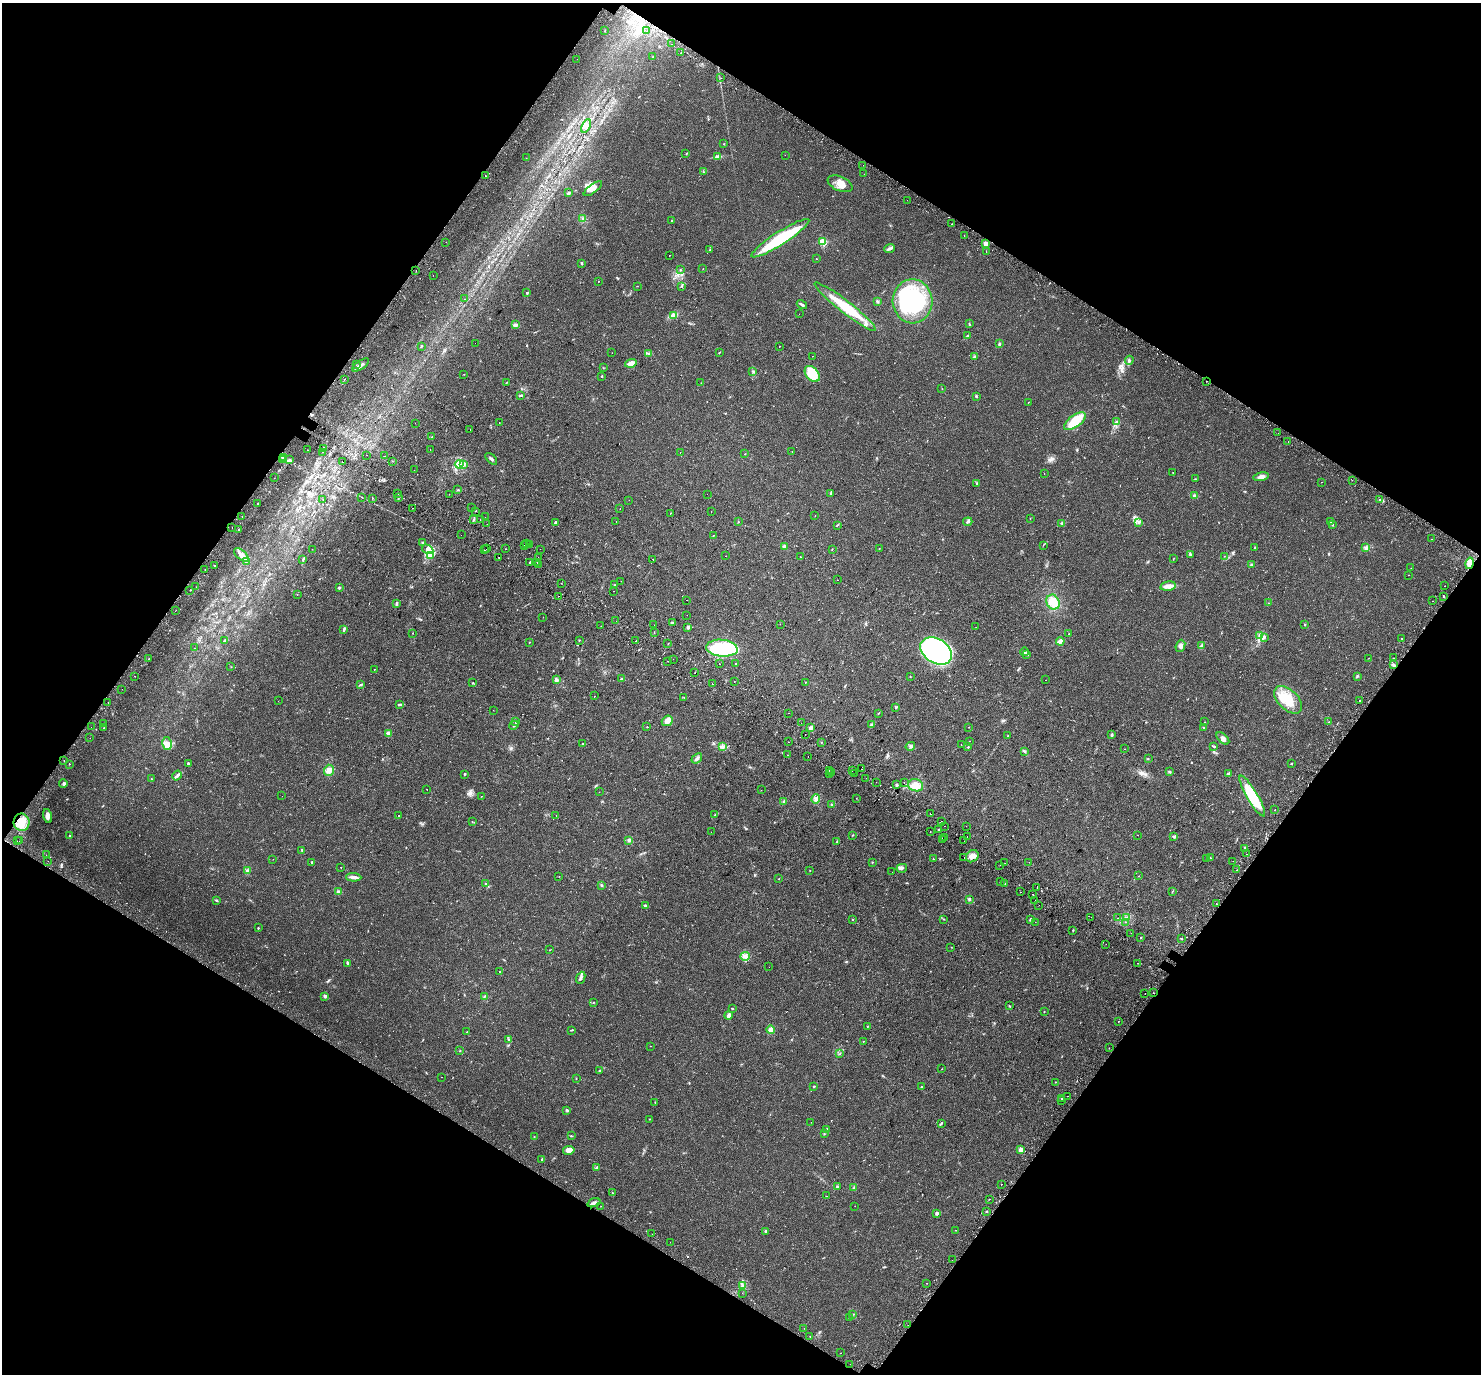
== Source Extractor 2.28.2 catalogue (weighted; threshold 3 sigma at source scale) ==
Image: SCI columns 78-5993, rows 350-5836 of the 6063 x 6123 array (HDU 1 of 3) = the unmasked area's bounding box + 8 px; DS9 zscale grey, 4 x 4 block average (1 PNG px = mean of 4 x 4 image px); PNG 1483 x 1376 px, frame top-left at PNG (2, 3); each listed source drawn as its Kron ellipse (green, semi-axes under 4 px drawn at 4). Shown black and unused: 48% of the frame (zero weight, under 2 of 3 exposures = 5% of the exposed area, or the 3 px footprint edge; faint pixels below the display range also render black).
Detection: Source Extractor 2.28.2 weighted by HDU 2 'WHT'. Background 0.0333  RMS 0.0039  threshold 0.0174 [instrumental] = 3 sigma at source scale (4.5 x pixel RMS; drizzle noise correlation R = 1.50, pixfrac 1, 0.0396/0.0396 arcsec/px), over >= 5 px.
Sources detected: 638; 4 too faint to see at this stretch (4 x 4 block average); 2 inside a brighter object's white glare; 59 cosmic-ray / hot-pixel residue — neither listed nor drawn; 13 coinciding with a brighter row at this scale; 17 inside a brighter listed object's ellipse — not listed separately; of the other 543, all 500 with FLUX_AUTO >= 0.393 (the completeness limit of this list) listed and drawn (43 fainter detections not listed), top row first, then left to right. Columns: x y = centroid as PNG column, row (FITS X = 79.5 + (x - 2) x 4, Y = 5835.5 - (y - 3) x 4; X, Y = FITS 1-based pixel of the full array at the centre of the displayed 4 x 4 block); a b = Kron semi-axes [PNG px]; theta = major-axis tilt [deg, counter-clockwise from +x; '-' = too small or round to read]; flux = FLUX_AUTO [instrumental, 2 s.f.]
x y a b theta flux
605 30 2 2 - 0.76
647 31 2 2 - 1.2
671 44 2 2 - 1.2
681 53 2 2 - 3.3
653 57 2 2 - 1.3
577 59 2 2 - 0.89
721 78 2 2 - 1.3
586 126 7 4 62 11
724 144 2 2 - 0.94
686 154 2 2 - 0.88
785 155 2 2 - 0.4
718 157 4 3 - 11
526 158 2 2 - 0.52
863 165 2 2 - 0.46
703 172 2 2 - 1
864 174 2 2 - 0.41
485 176 2 2 - 14
840 184 13 7 -24 22
593 189 11 3 37 8.4
569 193 2 2 - 3.6
907 200 2 2 - 0.4
582 219 2 2 - 1.4
671 221 2 2 - 1.2
952 224 2 2 - 0.57
964 236 2 2 - 1.8
780 238 34 6 33 120
446 242 2 2 - 0.81
823 242 2 2 - 130
986 243 2 2 - 43
890 248 5 3 - 4.9
710 250 2 2 - 1.8
986 251 2 2 - 0.67
669 255 2 2 - 1.4
816 259 2 2 - 0.73
582 264 3 2 - 1.5
703 268 2 2 - 0.59
680 270 2 2 - 0.9
416 271 2 2 - 1.1
433 275 2 2 - 0.45
598 281 2 2 - 0.61
637 286 2 2 - 0.71
681 286 3 2 - 1.4
527 293 2 2 - 2.4
464 299 2 2 - 1
877 301 3 2 - 2.5
913 301 22 20 -88 240
802 305 5 2 - 3.9
845 307 38 6 -38 86
799 314 2 2 - 1.2
674 316 4 2 - 3.7
969 324 3 2 - 1.6
515 325 3 2 - 1.8
967 336 3 2 - 2.1
475 343 2 2 - 1.3
999 344 3 2 - 3
421 346 3 2 - 1.3
779 346 2 2 - 1.1
719 352 2 2 - 1.1
612 353 2 2 - 0.54
649 354 2 2 - 1.7
813 356 2 2 - 2.2
974 356 3 2 - 2.2
1129 360 4 2 - 3.4
631 363 6 4 19 12
356 365 2 2 - 0.84
361 365 10 2 35 7.7
603 368 2 2 - 0.54
753 371 2 2 - 1.5
464 374 2 2 - 0.53
812 374 9 6 -50 52
602 376 2 2 - 1.4
344 379 2 2 - 1.2
1206 381 2 2 - 4.4
506 383 2 2 - 1.1
701 383 2 2 - 1.1
942 388 2 2 - 0.46
521 395 4 2 - 2.3
976 396 3 2 - 2.7
1028 402 2 2 - 0.61
1075 421 13 6 35 55
499 422 2 2 - 0.48
1116 422 3 2 - 2.7
415 423 2 2 - 0.91
470 430 2 2 - 1.8
1278 433 2 2 - 4.7
432 437 2 2 - 1.1
1288 442 2 2 - 0.75
324 449 3 2 - 2.7
308 450 2 2 - 0.58
430 450 2 2 - 0.48
323 452 2 2 - 2.4
680 452 2 2 - 1.7
792 452 2 2 - 1.1
745 454 2 2 - 1.1
366 455 2 2 - 1.8
385 456 2 2 - 3.5
283 457 2 2 - 1.9
289 459 2 2 - 1.6
491 459 7 2 -45 3.9
283 460 2 2 - 4.2
392 461 2 2 - 0.7
342 462 2 2 - 5.7
459 464 4 3 - 6.8
463 465 3 2 - 3
414 470 2 2 - 2.3
1044 473 2 2 - 0.81
1173 473 2 2 - 0.98
1261 477 8 3 12 11
274 478 2 2 - 0.52
1195 479 2 2 - 0.93
1352 480 2 2 - 0.49
1322 482 2 2 - 0.49
977 483 2 2 - 1.3
458 490 3 2 - 1.3
830 493 3 2 - 1.9
398 494 2 2 - 1.4
449 494 2 2 - 1.9
707 494 2 2 - 0.58
1194 495 3 2 - 2.2
362 497 2 2 - 0.57
398 497 2 2 - 1.9
372 498 2 2 - 1
323 500 2 2 - 2.4
629 500 2 2 - 0.43
1379 500 2 2 - 1.1
257 504 2 2 - 2
472 507 2 2 - 0.96
412 508 2 2 - 0.53
620 509 2 2 - 0.65
475 511 2 2 - 0.78
711 511 2 2 - 0.7
670 513 2 2 - 2.9
815 516 2 2 - 0.41
242 517 2 2 - 1.2
485 517 2 2 - 18
1030 519 2 2 - 0.55
474 520 3 2 - 2
480 520 2 2 - 2.7
616 522 2 2 - 1.1
738 522 2 2 - 1
968 522 5 2 - 3.1
1139 522 3 2 - 1.3
1331 522 3 2 - 4
555 523 3 2 - 2.9
1062 523 2 2 - 1.8
487 524 2 2 - 0.83
837 525 2 2 - 1.3
1333 525 2 2 - 1.6
232 528 2 2 - 1.6
239 529 2 2 - 1.5
461 535 2 2 - 0.83
713 535 3 2 - 0.93
1432 539 2 2 - 7.3
423 543 2 2 - 15
526 543 2 2 - 1.7
529 544 2 2 - 2.2
524 545 2 2 - 0.57
1043 545 2 2 - 0.6
785 546 2 2 - 25
1255 548 3 2 - 1.4
1365 548 4 3 - 3.7
312 549 2 2 - 1.1
428 549 6 3 -32 7
487 549 2 2 - 2.2
506 549 2 2 - 5.5
540 549 2 2 - 1.3
832 549 2 2 - 0.68
879 549 2 2 - 0.72
484 550 2 2 - 1.2
1190 554 3 2 - 2.3
241 555 9 4 -40 13
430 555 4 3 - 5.8
726 556 2 2 - 0.64
1224 556 2 2 - 0.5
499 557 2 2 - 6.8
538 557 2 2 - 2.5
800 557 2 2 - 2.9
1174 558 2 2 - 0.58
653 559 2 2 - 3.4
303 560 3 2 - 2.1
246 562 2 2 - 1.4
530 563 2 2 - 3.2
537 563 2 2 - 3.7
1470 563 6 4 76 16
539 564 2 2 - 2.7
1251 565 2 2 - 1
214 566 2 2 - 5.5
1411 568 2 2 - 1.6
205 569 2 2 - 1.6
1408 575 2 2 - 1.1
838 580 2 2 - 0.46
621 581 2 2 - 0.45
561 583 2 2 - 1.4
615 585 2 2 - 1.2
1168 586 8 4 10 11
1445 586 2 2 - 1
196 587 2 2 - 0.69
339 588 2 2 - 6.3
190 590 2 2 - 2.6
613 591 2 2 - 0.39
297 594 2 2 - 1.6
558 596 2 2 - 6.2
1444 597 2 2 - 1.1
687 600 2 2 - 1.5
1432 601 2 2 - 5.7
1053 602 8 6 -61 31
396 603 4 2 - 3.3
1269 603 2 2 - 0.6
175 611 2 2 - 1
687 615 2 2 - 0.43
543 617 2 2 - 1.8
616 621 2 2 - 2.3
672 623 4 2 - 2.6
780 624 2 2 - 0.57
654 625 2 2 - 0.44
1305 625 2 2 - 1.5
601 626 2 2 - 0.74
688 627 4 3 - 4.3
976 627 2 2 - 0.72
344 629 3 2 - 2.3
654 632 2 2 - 0.66
413 633 2 2 - 0.81
1069 633 2 2 - 0.71
1260 636 3 3 - 3.1
1264 637 4 2 - 2.7
1402 638 2 2 - 1.6
579 640 2 2 - 1
224 641 3 2 - 1.9
636 641 2 2 - 4.4
1060 641 4 3 - 10
529 642 2 2 - 1.4
668 644 2 2 - 0.66
1201 645 2 2 - 1.1
1180 646 6 4 67 7.5
194 648 2 2 - 0.99
722 648 16 8 -6 150
936 651 17 12 -31 630
1025 652 4 2 - 2.5
1027 655 4 2 - 2.9
1369 658 2 2 - 0.44
1393 658 2 2 - 0.65
149 659 2 2 - 1
673 659 2 2 - 0.51
668 661 2 2 - 0.67
736 663 2 2 - 1
719 664 2 2 - 2.3
1393 665 4 2 - 2.7
231 667 2 2 - 0.66
374 669 2 2 - 0.97
695 673 2 2 - 0.57
135 676 2 2 - 0.82
1357 676 2 2 - 1.7
910 677 2 2 - 0.73
621 679 4 2 - 2.2
556 680 4 3 - 5.6
1046 680 2 2 - 0.59
734 682 2 2 - 2.2
805 682 2 2 - 0.65
473 683 2 2 - 2.1
712 684 2 2 - 1.8
360 685 4 2 - 2.3
122 689 2 2 - 1.5
595 696 2 2 - 1.4
684 697 2 2 - 0.53
1288 700 17 10 -45 46
278 701 2 2 - 0.45
1359 701 2 2 - 2.2
108 702 2 2 - 0.97
399 705 3 2 - 2
896 707 3 2 - 2.2
493 710 2 2 - 0.68
788 713 2 2 - 1.4
878 713 2 2 - 1
667 721 6 5 - 16
516 722 2 2 - 1.2
1204 722 2 2 - 0.78
1329 722 2 2 - 0.85
801 723 2 2 - 2.1
103 724 2 2 - 1.2
871 724 3 2 - 2.4
514 725 5 2 - 2.5
91 727 2 2 - 0.52
647 727 2 2 - 0.79
969 727 2 2 - 0.6
104 728 3 2 - 1.1
811 728 3 3 - 4.3
1204 728 2 2 - 1.8
388 733 3 3 - 8.7
805 734 2 2 - 0.51
1112 735 3 2 - 1.5
1008 736 2 2 - 1.1
90 738 2 2 - 1.4
1223 738 8 4 -43 8.3
970 741 2 2 - 0.87
788 742 2 2 - 1.6
821 742 2 2 - 0.81
167 744 6 4 -77 11
582 744 2 2 - 3.1
961 745 2 2 - 0.56
910 746 5 3 - 4.3
1213 746 4 2 - 1.7
723 747 4 2 - 3.5
968 747 2 2 - 2.2
1124 749 2 2 - 1.2
1025 751 2 2 - 0.9
788 755 2 2 - 0.53
808 756 2 2 - 0.4
697 758 6 3 39 5.3
1148 759 2 2 - 0.77
64 760 2 2 - 3.1
188 763 3 2 - 2.6
69 764 2 2 - 1.2
1291 764 2 2 - 1.4
861 769 2 2 - 0.73
329 770 5 5 - 13
829 770 2 2 - 0.7
852 770 2 2 - 220
1169 771 2 2 - 1.7
831 772 2 2 - 1.3
829 773 2 2 - 2
855 773 2 2 - 0.6
1228 773 2 2 - 6.7
464 774 2 2 - 3.4
177 775 5 3 - 4.2
866 778 2 2 - 1.9
151 779 2 2 - 0.78
876 782 2 2 - 0.42
63 783 4 3 - 3.3
904 783 2 2 - 0.67
897 785 2 2 - 2.5
916 785 7 6 - 20
427 789 2 2 - 1.5
761 790 2 2 - 0.39
599 792 2 2 - 0.87
282 796 2 2 - 0.42
481 796 2 2 - 2.1
1252 796 23 5 -60 110
856 798 2 2 - 0.46
816 799 5 4 - 10
784 801 3 3 - 3.1
832 805 3 2 - 2.2
1275 810 2 2 - 2.1
930 814 2 2 - 7.3
399 815 2 2 - 2.5
715 815 3 2 - 2.3
47 816 7 4 -76 7.5
556 816 2 2 - 0.49
21 822 8 8 - 30
472 822 2 2 - 0.76
941 822 2 2 - 3.8
944 826 2 2 - 0.64
966 826 2 2 - 1.2
939 829 2 2 - 1.2
711 832 2 2 - 0.41
930 832 2 2 - 2.8
853 835 2 2 - 1.1
1138 835 2 2 - 1
70 836 4 2 - 2.1
967 836 2 2 - 0.64
1174 836 2 2 - 3.7
945 837 2 2 - 2.6
943 839 2 2 - 5.2
629 840 3 3 - 3.2
17 841 2 2 - 0.73
19 841 2 2 - 1.9
837 841 3 2 - 1.8
964 841 2 2 - 1.5
1245 849 3 2 - 1.5
302 850 3 2 - 1.8
1246 854 2 2 - 2.4
46 855 2 2 - 0.44
972 856 7 5 38 13
1210 857 2 2 - 0.9
964 858 2 2 - 3.3
273 859 2 2 - 0.52
933 859 2 2 - 1.2
1207 859 2 2 - 0.96
48 861 2 2 - 1.3
1233 861 2 2 - 0.98
312 862 2 2 - 2.7
872 862 2 2 - 1.1
1029 862 2 2 - 1.8
1005 863 2 2 - 0.46
1000 865 2 2 - 0.52
341 867 2 2 - 0.95
902 868 5 2 - 4
810 870 2 2 - 0.57
1237 870 2 2 - 3.4
247 871 3 3 - 4.4
892 872 2 2 - 1
559 876 2 2 - 1.2
1138 876 2 2 - 0.51
354 877 7 3 -3 8.2
779 879 2 2 - 0.69
1000 881 2 2 - 0.61
486 884 3 3 - 2.7
1005 884 2 2 - 1
601 885 3 2 - 2.2
1037 888 2 2 - 0.68
338 891 3 2 - 1.7
1021 892 2 2 - 2.2
1172 892 3 2 - 1.1
1033 894 2 2 - 4.5
969 899 3 2 - 2.6
216 900 3 2 - 2.2
1035 900 2 2 - 1.5
1217 904 2 2 - 2.3
645 905 2 2 - 2.9
1039 905 2 2 - 0.68
1091 917 2 2 - 0.78
1118 918 2 2 - 0.53
1126 918 3 3 - 3.7
944 919 2 2 - 0.94
1030 919 4 2 - 2.8
853 920 2 2 - 1
1035 922 2 2 - 1.6
1125 922 2 2 - 1.1
258 928 2 2 - 2.9
1073 930 2 2 - 1.3
1131 933 2 2 - 0.46
1141 938 2 2 - 2.4
1181 939 2 2 - 290
1106 944 2 2 - 0.78
951 947 2 2 - 0.6
550 950 2 2 - 0.64
745 956 5 4 - 7.6
347 963 3 2 - 3
1138 963 2 2 - 1.2
769 967 2 2 - 4.6
500 971 2 2 - 3.5
581 978 6 3 67 5.2
1145 993 2 2 - 1.6
1153 993 2 2 - 4.2
325 996 2 2 - 18
484 997 3 2 - 1.5
593 1002 2 2 - 0.67
1009 1006 3 2 - 1.4
732 1008 2 2 - 1.7
1044 1012 2 2 - 0.8
728 1016 4 4 - 7.2
1118 1022 2 2 - 1.8
867 1026 2 2 - 0.82
572 1030 3 2 - 1.5
771 1030 4 3 - 9.5
467 1032 2 2 - 0.93
509 1040 2 2 - 1.8
863 1041 2 2 - 0.92
650 1046 2 2 - 0.72
1109 1048 2 2 - 1.8
460 1051 2 2 - 1.1
840 1053 2 2 - 0.86
942 1069 2 2 - 0.73
600 1070 3 2 - 2.1
441 1077 2 2 - 0.74
576 1078 2 2 - 0.76
1055 1082 2 2 - 0.73
814 1086 2 2 - 5
921 1087 2 2 - 1.2
1067 1096 2 2 - 1.8
1062 1098 2 2 - 2.4
1061 1100 2 2 - 1.2
655 1102 2 2 - 0.87
567 1110 3 2 - 2
650 1119 2 2 - 1.1
811 1122 2 2 - 0.54
941 1123 3 2 - 2.1
827 1129 2 2 - 9.6
824 1134 2 2 - 1.3
534 1136 2 2 - 0.66
571 1136 3 2 - 1.9
569 1150 6 4 12 19
1021 1150 2 2 - 50
542 1159 3 2 - 1.9
596 1167 3 2 - 2.4
1001 1184 2 2 - 9.3
837 1186 3 3 - 2.6
853 1188 3 3 - 2.5
612 1193 2 2 - 0.98
826 1196 2 2 - 0.68
989 1199 2 2 - 0.72
594 1203 7 3 17 6.3
601 1206 2 2 - 0.68
855 1206 2 2 - 0.47
987 1212 2 2 - 1.1
937 1213 2 2 - 18
955 1230 2 2 - 0.67
765 1231 3 2 - 2.1
652 1234 2 2 - 0.42
670 1242 2 2 - 0.65
952 1260 2 2 - 0.49
927 1283 2 2 - 0.62
742 1286 4 2 - 3.4
742 1293 2 2 - 0.4
853 1314 2 2 - 1.4
849 1318 2 2 - 0.82
908 1325 2 2 - 3.9
804 1328 2 2 - 2
810 1336 2 2 - 1.1
840 1353 2 2 - 3.9
850 1364 2 2 - 0.83
Overlapping masked pixels (flux is a lower limit): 2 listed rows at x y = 1206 381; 1470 563
Diffuse or blended objects may show on this block-average render without a row.